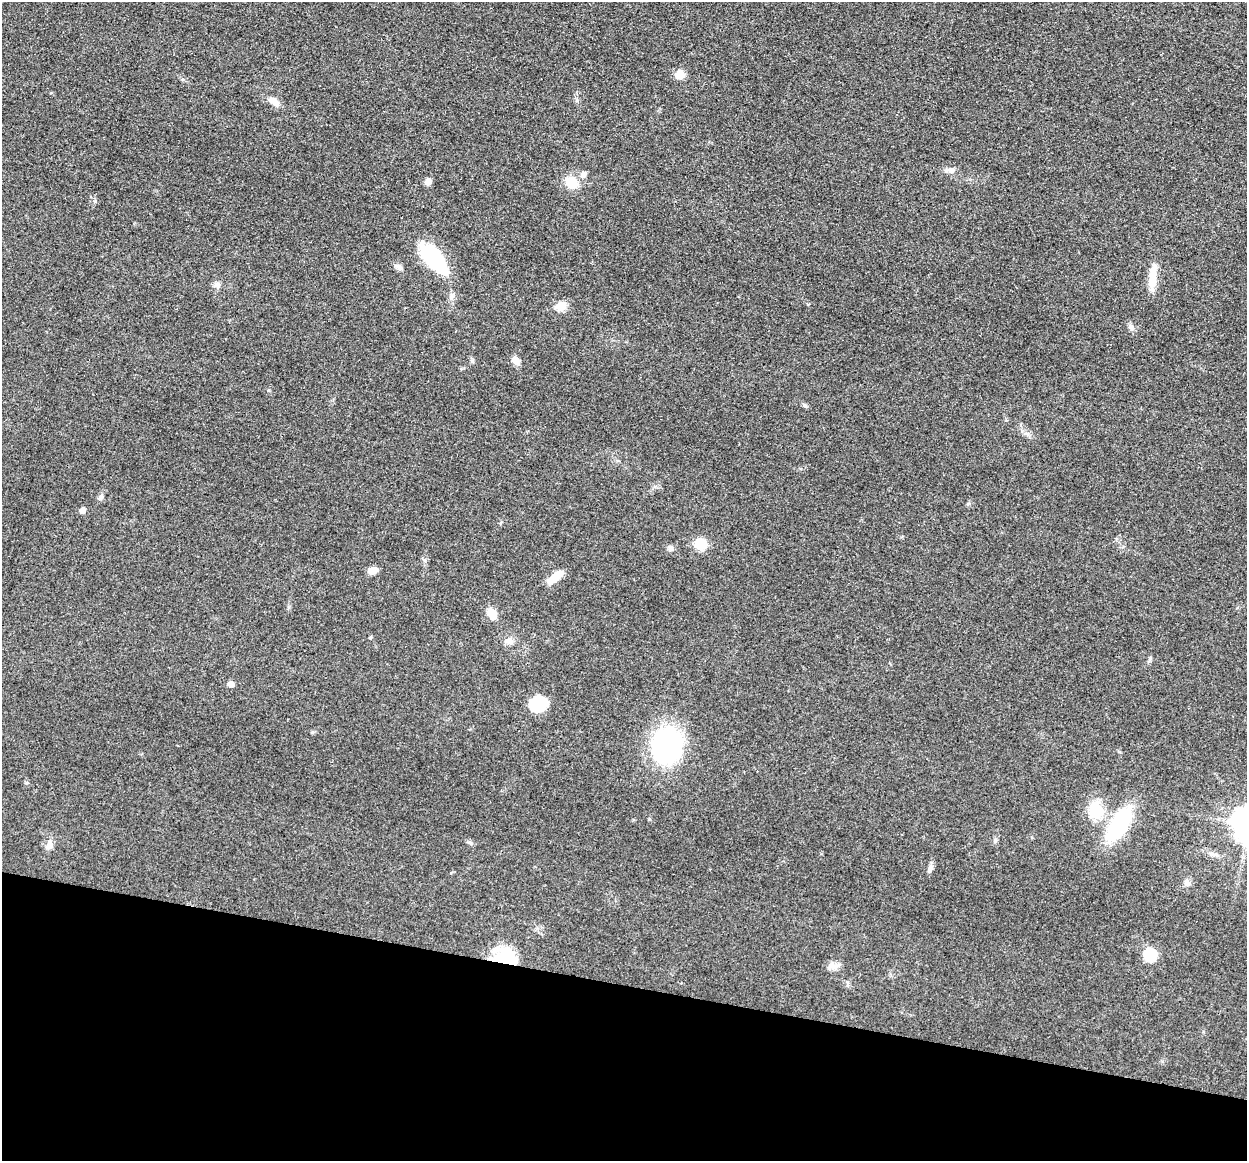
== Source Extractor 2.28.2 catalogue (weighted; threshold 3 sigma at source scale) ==
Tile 15 of 4 x 4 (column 3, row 4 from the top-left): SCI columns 2498-3742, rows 129-1287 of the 4993 x 5012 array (HDU 1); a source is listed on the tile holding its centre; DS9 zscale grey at full resolution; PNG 1249 x 1163 px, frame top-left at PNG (2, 2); no overlay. Shown black and unused: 15% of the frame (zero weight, under 3 of 4 exposures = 1% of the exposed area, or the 3 px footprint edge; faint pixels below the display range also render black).
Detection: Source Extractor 2.28.2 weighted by HDU 2 'WHT'; one run over the whole footprint, this tile lists its part. Background 0.103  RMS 0.0077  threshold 0.0345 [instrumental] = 3 sigma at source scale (4.5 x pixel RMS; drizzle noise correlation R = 1.50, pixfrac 1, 0.05/0.05 arcsec/px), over >= 5 px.
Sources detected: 36; all 36 listed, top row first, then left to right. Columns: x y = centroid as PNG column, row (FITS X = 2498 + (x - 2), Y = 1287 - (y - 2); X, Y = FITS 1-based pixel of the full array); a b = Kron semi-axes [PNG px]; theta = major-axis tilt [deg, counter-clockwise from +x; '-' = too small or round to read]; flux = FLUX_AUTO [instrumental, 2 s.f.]
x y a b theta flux
680 75 9 9 - 9.3
274 101 16 8 -35 6
950 170 12 6 2 3.6
583 174 10 7 84 2.8
428 181 5 5 - 7.8
571 182 14 12 -47 13
433 258 38 16 -52 58
399 267 10 7 -70 2.6
1152 278 29 9 89 12
217 284 10 6 1 2.5
561 306 12 10 36 7.6
1131 327 9 6 -56 2.6
472 361 7 4 -46 1.3
515 361 10 8 -61 4.6
1026 433 7 4 -19 1.7
101 497 9 5 54 2.1
82 511 5 5 - 4.3
700 544 10 10 - 18
670 548 6 6 - 1.8
373 570 10 6 11 6.4
555 577 19 7 38 14
492 614 14 9 -61 8.6
509 641 10 9 - 3.8
231 684 5 5 - 5.1
538 704 20 17 26 21
667 745 32 26 79 140
1095 810 28 19 87 21
1119 824 37 16 59 66
995 840 7 4 -71 1.3
469 842 8 3 -19 1.4
49 845 14 8 64 4.9
930 868 11 5 74 2.6
1187 883 7 7 - 2.6
1150 955 6 6 - 76
505 958 24 17 -1 40
833 966 15 9 -4 4.9
Overlapping masked pixels (flux is a lower limit): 1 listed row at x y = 505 958
Unlisted compact peaks at least as high as the median listed source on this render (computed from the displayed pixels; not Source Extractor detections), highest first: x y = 95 201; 804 405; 269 390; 649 819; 577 100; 312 732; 808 304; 1150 658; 26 783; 370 638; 424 560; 968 504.